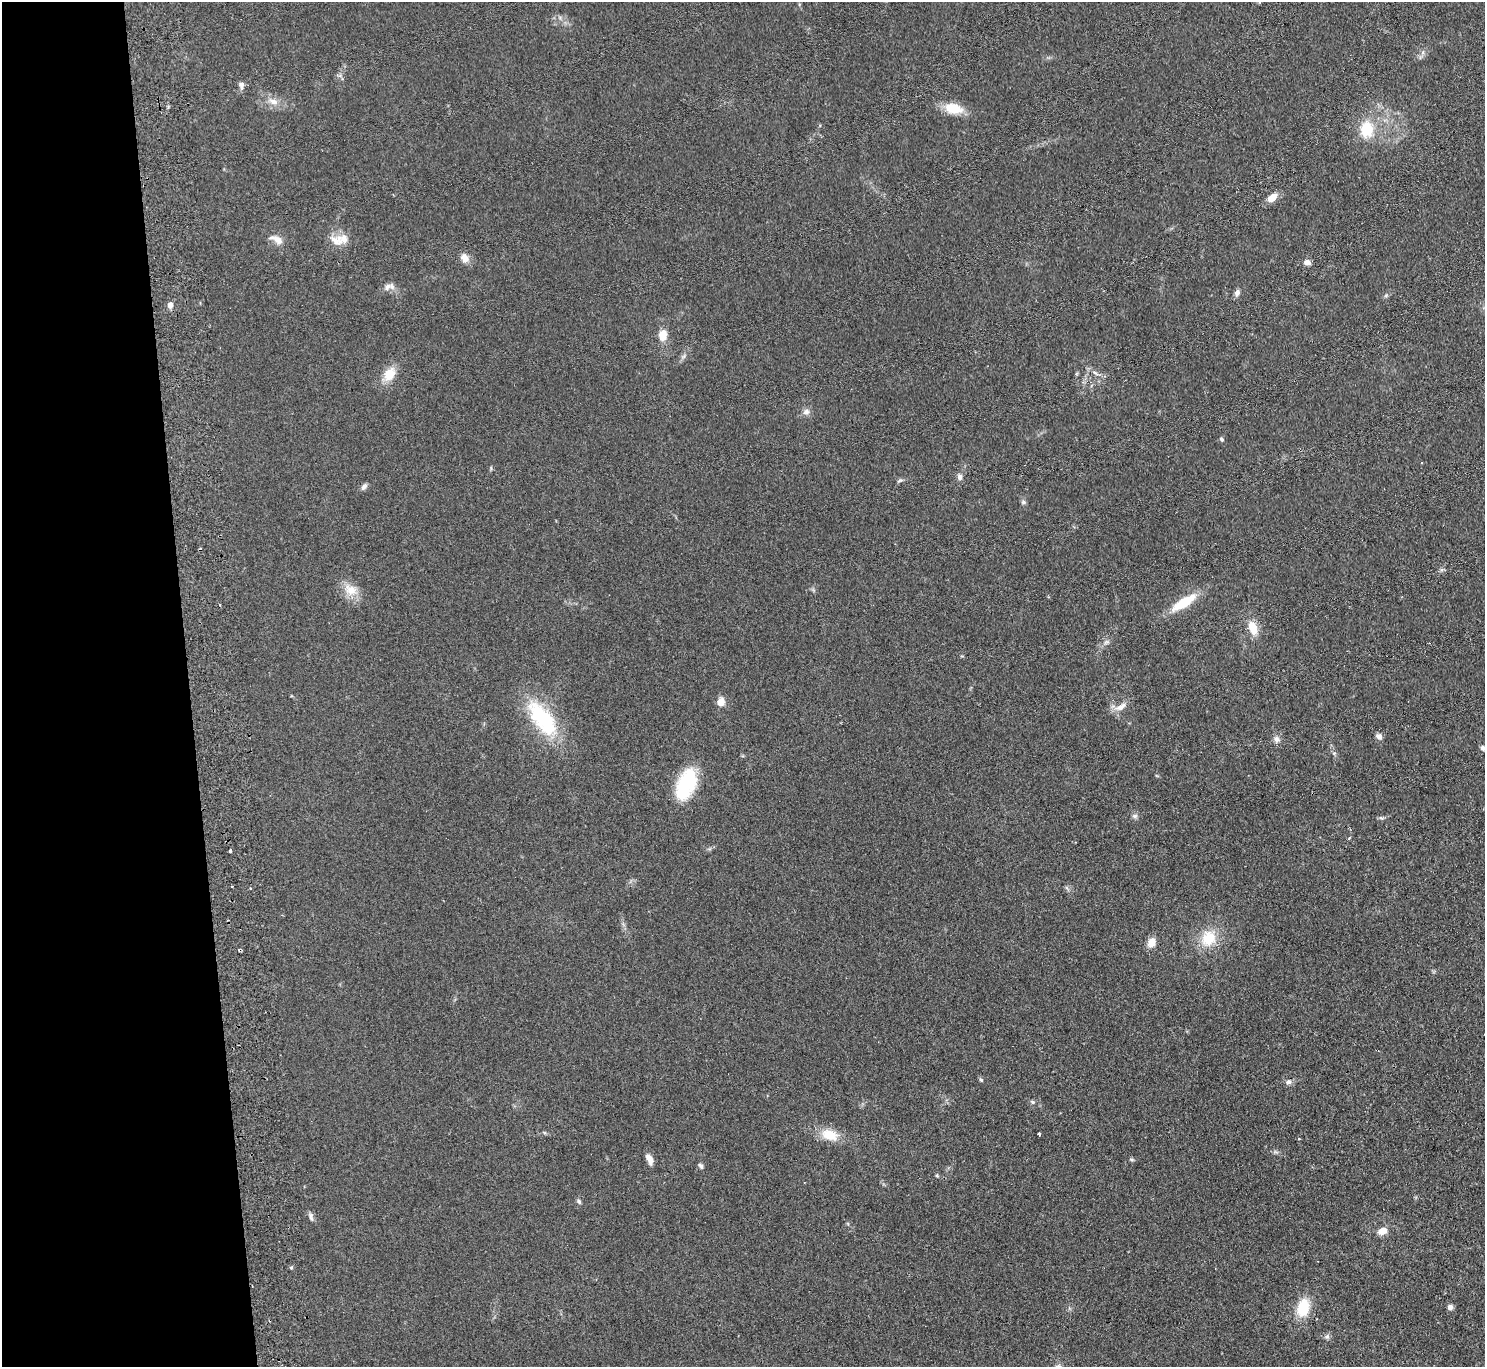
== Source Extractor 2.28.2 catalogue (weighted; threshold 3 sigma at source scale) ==
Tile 4 of 3 x 3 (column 1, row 2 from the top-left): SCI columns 56-1538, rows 1569-2933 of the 4560 x 4425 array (HDU 1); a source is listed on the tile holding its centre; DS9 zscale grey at full resolution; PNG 1487 x 1369 px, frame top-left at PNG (2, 2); no overlay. Shown black and unused: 13% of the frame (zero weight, under 2 of 3 exposures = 3% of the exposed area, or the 3 px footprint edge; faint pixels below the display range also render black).
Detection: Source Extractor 2.28.2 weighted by HDU 2 'WHT'; one run over the whole footprint, this tile lists its part. Background 0.155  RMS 0.011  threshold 0.0494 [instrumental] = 3 sigma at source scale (4.5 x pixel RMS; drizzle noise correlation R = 1.50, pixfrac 1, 0.05/0.05 arcsec/px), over >= 5 px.
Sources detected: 62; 4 cosmic-ray / hot-pixel residue — not listed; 1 inside a brighter listed object's ellipse — not listed separately; the other 57 listed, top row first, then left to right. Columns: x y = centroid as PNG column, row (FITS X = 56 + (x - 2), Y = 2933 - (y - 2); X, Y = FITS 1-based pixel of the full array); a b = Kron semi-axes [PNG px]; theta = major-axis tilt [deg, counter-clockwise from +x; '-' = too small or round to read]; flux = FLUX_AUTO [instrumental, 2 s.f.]
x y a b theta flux
241 85 10 7 -88 4.2
273 102 14 8 -18 8.3
953 108 19 11 -12 26
1366 129 19 15 87 31
1272 198 11 7 36 13
343 239 16 12 62 11
277 240 19 9 -28 9
465 258 11 9 -63 8.7
1307 262 7 6 - 6
387 287 13 7 39 5.3
1237 292 9 7 61 3.9
170 305 6 5 - 6.1
663 336 11 8 80 16
684 356 7 4 71 2.2
1095 373 11 5 -34 4
389 374 15 11 59 19
806 412 9 8 - 4.4
1222 439 7 5 -43 1.7
960 477 8 7 - 4
899 481 8 3 19 1.8
364 487 9 6 50 3.6
1023 502 7 6 - 2
350 590 19 14 -25 17
1184 602 31 10 33 33
1253 628 17 10 -71 17
1106 642 8 6 21 3
720 702 6 5 - 17
1120 707 19 8 26 9
542 719 55 24 -53 83
1379 736 9 7 -36 3.9
1276 739 10 8 -57 4.8
1483 748 7 6 - 3
686 784 39 19 69 60
1135 816 8 6 -14 2.8
1381 818 7 4 -18 1.7
230 851 3 3 - 3.5
232 886 3 2 - 1.9
250 888 3 2 - 0.97
1209 938 19 17 61 30
1152 942 11 9 65 9.8
981 1080 5 5 - 1.6
1288 1082 8 7 - 3.5
1032 1102 6 5 - 1.8
1039 1134 3 3 - 4.6
830 1135 20 12 -17 22
1299 1139 4 4 - 1
649 1159 13 6 -63 7.6
1131 1159 7 3 -19 1.4
701 1166 8 5 -57 2.3
937 1176 6 3 -19 1.2
579 1201 7 5 -51 2
311 1217 12 5 -78 3.3
1382 1231 10 8 20 9.9
291 1268 4 4 - 1.5
1450 1307 6 6 - 3.9
1303 1308 20 13 77 33
1327 1336 6 6 - 2.6
Isophote crosses this tile's border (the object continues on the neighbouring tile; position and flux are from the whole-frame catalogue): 1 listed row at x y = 1483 748